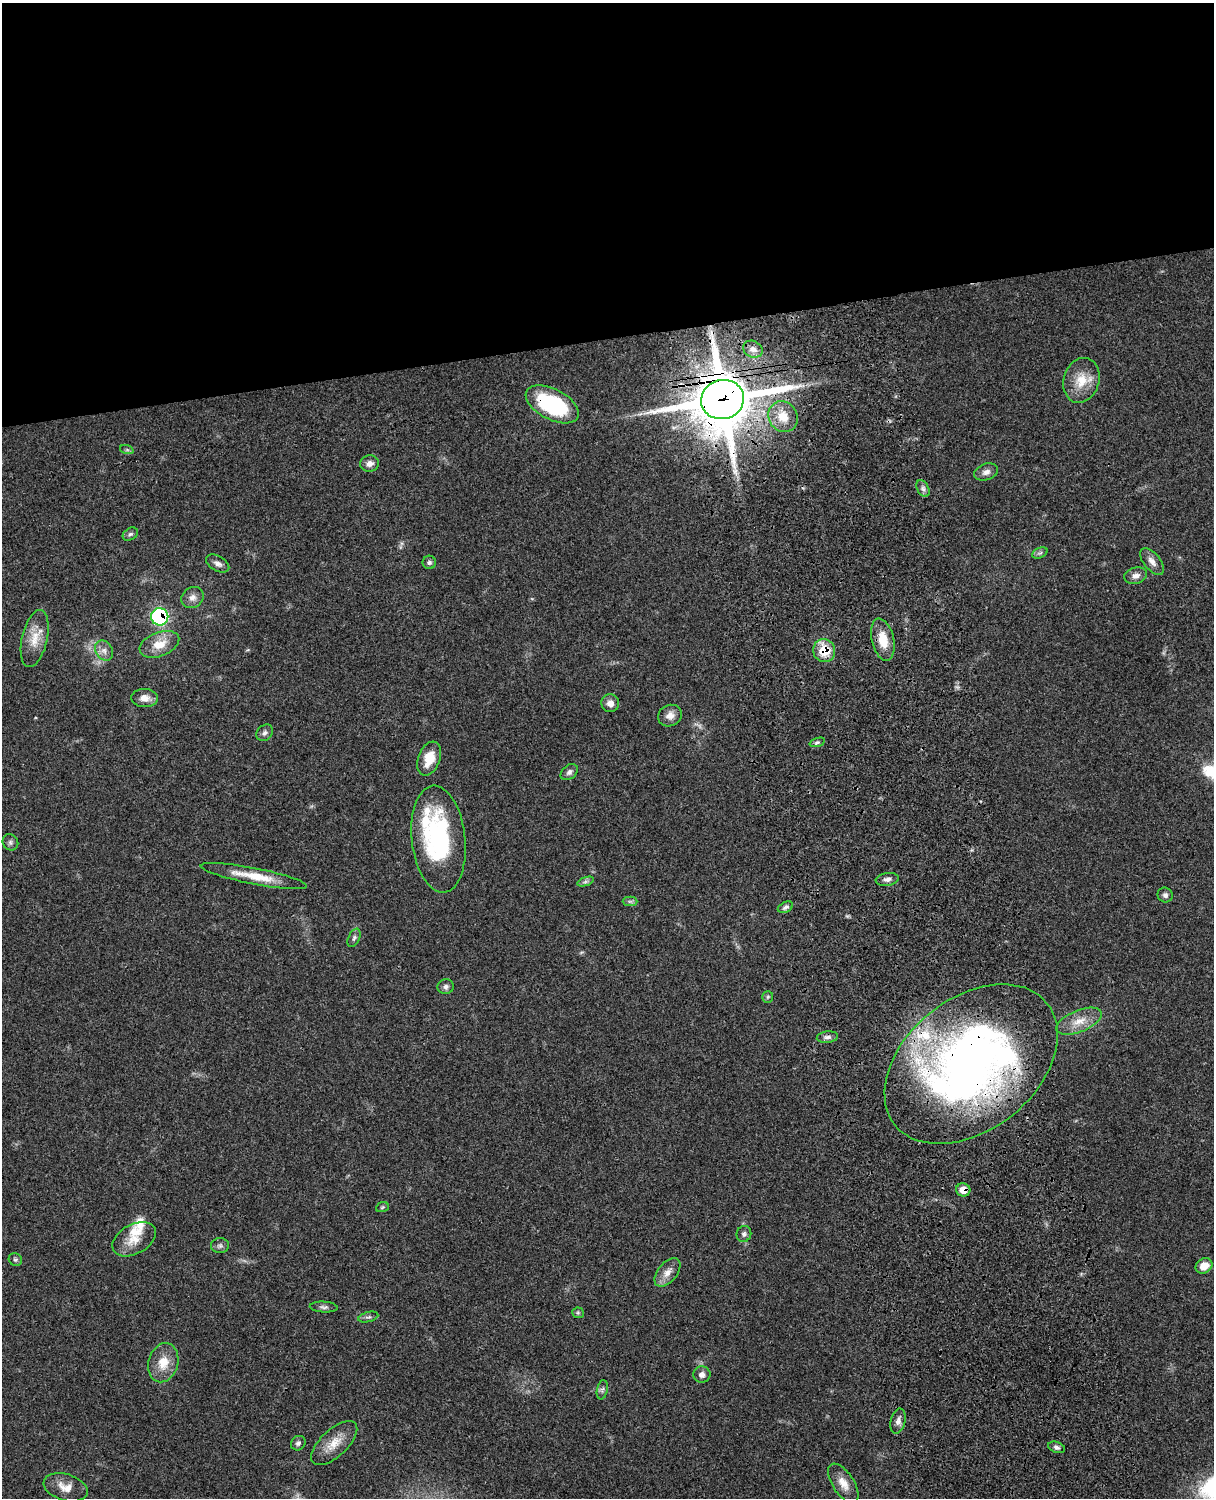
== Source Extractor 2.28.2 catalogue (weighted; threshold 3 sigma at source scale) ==
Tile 2 of 4 x 3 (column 2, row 1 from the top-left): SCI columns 1335-2546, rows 3268-4763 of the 5092 x 4924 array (HDU 1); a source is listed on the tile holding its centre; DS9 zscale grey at full resolution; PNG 1216 x 1500 px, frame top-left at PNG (2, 3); each listed source drawn as its Kron ellipse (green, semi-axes under 4 px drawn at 4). Shown black and unused: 23% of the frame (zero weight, under 3 of 4 exposures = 6% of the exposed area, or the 3 px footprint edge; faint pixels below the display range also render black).
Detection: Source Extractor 2.28.2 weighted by HDU 2 'WHT'; one run over the whole footprint, this tile lists its part. Background 0.0791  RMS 0.0058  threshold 0.026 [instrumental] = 3 sigma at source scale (4.5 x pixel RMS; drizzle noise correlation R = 1.50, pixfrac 1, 0.05/0.05 arcsec/px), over >= 5 px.
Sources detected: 69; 1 too faint to see at this stretch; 1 cosmic-ray / hot-pixel residue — neither listed nor drawn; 4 inside a brighter listed object's ellipse — not listed separately; the other 63 listed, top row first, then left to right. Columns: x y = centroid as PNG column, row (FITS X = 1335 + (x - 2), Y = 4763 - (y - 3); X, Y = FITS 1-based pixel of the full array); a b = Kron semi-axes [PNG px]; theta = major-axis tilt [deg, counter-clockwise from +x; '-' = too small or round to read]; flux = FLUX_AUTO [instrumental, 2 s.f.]
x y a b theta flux
753 349 10 8 -27 2.9
1081 380 23 17 73 13
723 400 21 19 16 3800
552 404 29 15 -27 56
783 417 16 14 -58 11
127 450 7 4 -19 0.97
370 463 9 8 - 3.1
986 472 12 8 18 3.1
923 489 9 5 -63 1.9
130 534 8 5 33 1.4
1040 553 8 5 24 1.4
1152 561 16 8 -51 3.9
429 562 7 6 - 1.4
218 564 13 7 -30 2.7
1136 576 11 8 15 3.1
193 598 12 10 36 3.5
160 617 8 8 - 86
35 639 29 12 77 11
883 640 21 11 -77 12
159 644 21 12 21 9.6
104 651 11 8 -58 3.4
824 651 11 11 - 15
145 698 13 9 -4 4.5
610 703 9 8 - 4.1
670 716 12 10 26 4.4
265 733 9 7 45 1.9
817 742 8 4 18 0.98
429 758 18 11 69 11
569 772 10 7 40 2
438 839 54 26 -84 79
10 842 8 7 - 1.6
254 876 54 8 -11 14
887 879 11 6 8 2.5
585 882 8 4 19 1.3
1165 895 8 7 - 1.9
630 901 7 5 -1 1.2
785 907 8 5 26 1.6
354 938 10 5 64 1.6
446 987 8 7 - 2.1
768 997 6 5 - 0.92
1079 1021 24 11 22 9.1
827 1037 10 5 6 2
971 1064 97 66 39 400
963 1190 7 6 - 7
382 1207 6 5 - 0.82
744 1234 8 7 - 1.6
134 1239 23 14 29 9.8
220 1246 9 7 4 1.8
15 1259 7 6 - 1.2
1204 1266 9 7 33 6.3
667 1272 17 9 50 5.1
324 1307 14 5 -3 1.9
578 1313 6 5 - 0.92
368 1317 10 5 14 1.4
163 1363 20 14 75 11
702 1375 8 8 - 2.7
602 1390 10 5 79 1.6
898 1421 13 7 77 2.8
298 1443 8 6 42 1.6
334 1443 29 13 43 10
1056 1447 9 5 -20 1.7
843 1483 22 10 -57 6.9
66 1487 22 13 -17 7.5
Overlapping masked pixels (flux is a lower limit): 6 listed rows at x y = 723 400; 552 404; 160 617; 824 651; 971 1064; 963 1190